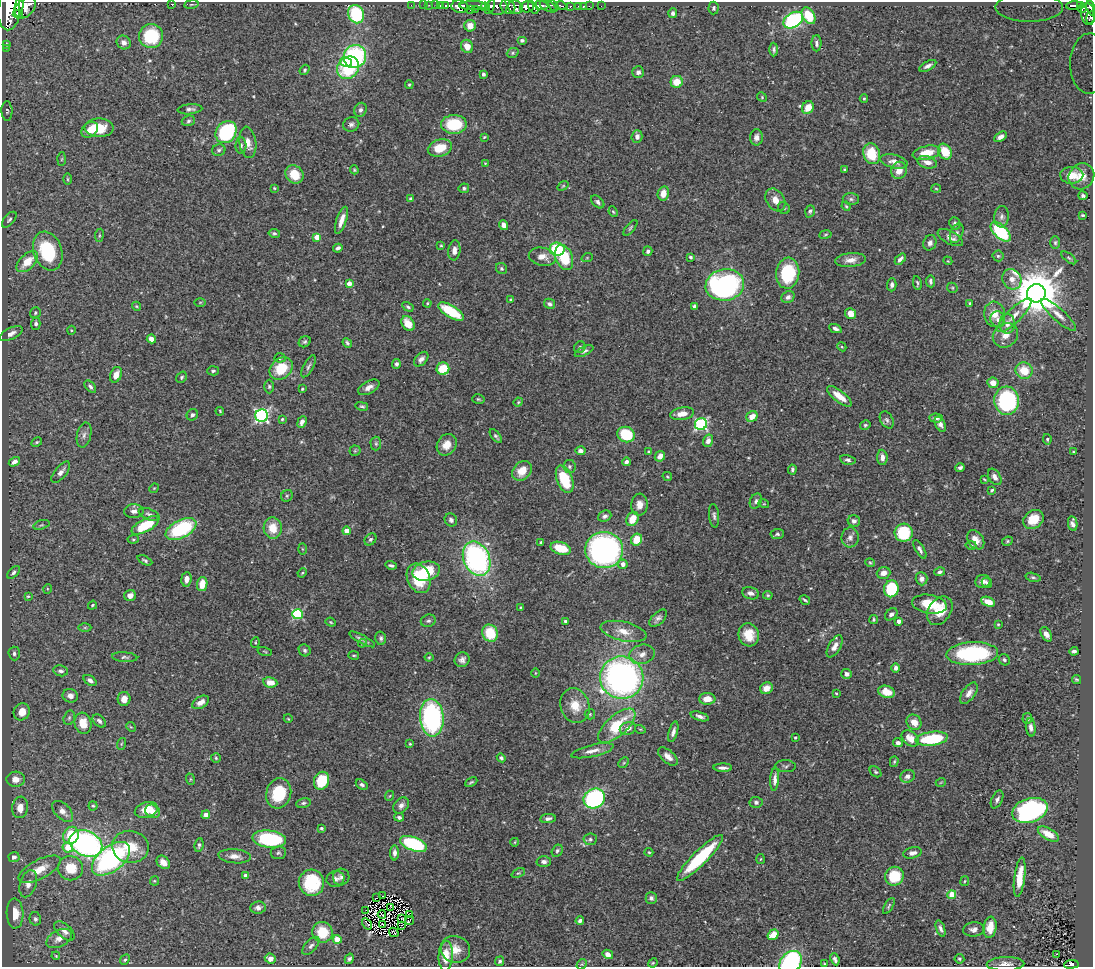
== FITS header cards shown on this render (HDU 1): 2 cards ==
NAXIS1  =                 1091
NAXIS2  =                  965

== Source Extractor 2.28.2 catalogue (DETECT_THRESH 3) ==
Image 1091 x 965 px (HDU 1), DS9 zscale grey, 1 PNG px = 1 image px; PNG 1095 x 969 px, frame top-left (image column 1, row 965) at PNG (2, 2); each listed source drawn as its Kron ellipse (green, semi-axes under 4 px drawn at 4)
Background 0.484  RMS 0.024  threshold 0.0712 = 3 sigma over >= 5 px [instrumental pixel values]
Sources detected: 492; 6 with non-positive FLUX_AUTO (blend fragments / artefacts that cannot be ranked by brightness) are neither listed nor drawn; the other 486 listed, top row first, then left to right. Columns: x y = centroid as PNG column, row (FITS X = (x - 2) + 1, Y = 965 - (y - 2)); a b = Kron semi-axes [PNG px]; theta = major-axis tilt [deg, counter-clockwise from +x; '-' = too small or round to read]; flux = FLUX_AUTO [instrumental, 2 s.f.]
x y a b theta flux
172 4 3 3 - 4.3
191 4 7 3 9 2.3
411 5 2 2 - 8.6
423 5 2 2 - 5.7
429 5 2 2 - 8.1
436 5 2 2 - 9.7
440 5 3 2 - 19
541 5 7 3 -8 330
553 5 6 3 -48 240
446 6 3 3 - 44
473 6 14 4 0 720
497 6 10 8 2 420
508 6 8 7 - 510
548 6 9 5 -27 810
561 6 5 3 - 96
570 6 3 3 - 52
579 6 3 2 - 25
583 6 3 3 - 20
589 6 2 2 - 5.7
601 6 2 2 - 4.8
1074 6 8 4 3 130
1081 6 3 2 - 77
19 7 9 4 79 1600
460 7 8 6 -10 1600
485 7 4 4 - 210
490 7 8 3 63 220
516 7 7 6 - 610
527 7 7 5 17 1600
1029 7 34 14 0 72
25 8 13 8 43 2300
533 8 7 3 -57 630
714 8 6 5 - 2.9
1091 8 7 3 -70 350
476 9 4 3 - 170
1082 9 4 3 - 120
470 10 2 2 - 37
9 11 19 11 87 5300
673 13 5 4 - 4.4
18 14 5 3 - 490
356 14 9 7 -69 110
1088 14 11 7 -83 390
809 16 9 6 -57 57
1090 18 6 4 79 180
793 20 11 7 33 210
470 26 6 5 - 15
151 36 12 12 - 80
522 40 5 4 - 3.9
124 42 7 6 - 7.4
817 43 8 5 89 4.6
6 44 4 3 - 2.3
467 46 7 6 - 18
6 48 2 2 - 4.9
774 49 7 4 90 3.4
513 53 6 4 22 2.5
355 56 12 11 - 210
346 62 6 4 -12 29
1090 63 30 19 89 65
928 66 9 4 29 7
348 68 12 10 49 98
304 70 5 4 - 2.6
638 72 6 6 - 5.4
483 74 4 3 - 3.7
677 82 6 6 - 26
409 84 4 3 - 2
762 97 5 4 - 1.9
864 99 4 3 - 2
808 108 6 5 - 22
190 109 12 5 5 5.5
361 110 7 6 - 4.6
7 111 10 5 -89 3
188 121 7 5 18 3.3
351 124 8 7 - 5.5
454 124 13 9 0 68
99 128 14 9 -1 45
90 130 9 7 41 15
226 132 12 9 53 170
484 137 3 3 - 1.6
637 137 6 5 - 7.9
756 137 8 6 88 7.4
1000 137 7 4 31 7.2
248 142 15 8 -82 14
241 146 8 5 87 4.2
440 148 12 8 16 33
219 150 7 5 24 3.6
945 152 8 6 -62 37
927 153 14 7 13 31
872 154 10 8 -71 47
62 159 7 4 88 2.1
894 161 14 6 -14 11
927 162 10 6 -15 13
485 163 4 3 - 1.3
845 169 3 3 - 1.8
354 170 4 3 - 1.8
899 170 9 7 67 15
294 174 10 8 -48 34
1072 175 11 8 2 20
1081 176 13 12 - 18
67 179 6 4 -89 2.1
563 186 6 3 36 1.7
274 188 4 3 - 1.5
464 188 5 4 - 3
936 189 5 3 - 1.4
663 193 7 5 77 16
1083 196 4 4 - 3.5
411 199 4 3 - 5.5
851 199 8 6 -1 4
775 200 12 9 -58 16
598 202 8 5 -43 4.7
846 206 4 4 - 1.9
784 208 6 5 - 2.9
810 211 6 4 72 3.7
613 212 5 4 - 2.1
1082 215 4 3 - 2
1002 217 11 7 84 7.1
9 220 9 5 50 3.7
341 220 14 5 71 14
955 223 6 5 - 4.3
504 225 5 4 - 8.5
630 228 9 3 50 2.6
1001 232 12 6 -43 120
274 233 6 4 -11 2.9
957 233 10 6 67 5.4
825 234 6 3 10 1.8
99 235 6 3 82 1.9
317 237 4 4 - 24
950 238 14 6 -27 8.9
930 243 8 6 69 6.4
1055 243 6 5 - 2.8
441 245 4 3 - 1.7
338 248 5 4 - 4.6
557 249 7 6 - 81
454 250 10 6 83 8.8
48 251 20 14 -71 100
648 251 5 4 - 3.7
998 256 5 5 - 3
542 257 14 9 -12 15
691 257 4 3 - 2.6
564 258 13 8 -71 59
587 258 5 3 - 1.5
1069 258 9 4 -39 2.8
900 259 6 3 46 5.2
850 260 15 7 6 13
948 261 4 3 - 1.3
27 262 13 7 44 29
501 268 6 5 - 3
788 273 15 11 83 85
1012 279 11 9 -60 13
931 281 6 4 -83 3.5
349 283 4 4 - 16
917 283 7 3 -80 2.4
725 285 19 15 9 370
892 285 7 4 89 4.2
952 288 5 4 - 2.2
1036 293 9 9 - 7900
788 297 7 5 32 5.3
510 300 4 4 - 1.6
200 302 6 4 2 1.7
427 303 4 3 - 1.7
970 303 3 3 - 1.7
550 304 6 5 - 5.1
136 306 5 4 - 1.6
694 306 4 4 - 4.2
408 307 6 4 -30 2.7
451 311 14 6 -31 71
35 313 6 5 - 2.7
851 314 5 5 - 17
995 314 13 10 -80 20
1014 315 23 7 45 18
1058 315 23 6 -42 14
998 319 8 7 - 6.9
36 324 6 4 89 4.2
408 324 8 6 -58 23
1007 324 10 7 90 10
835 328 6 4 -24 4.8
71 330 4 4 - 1.9
11 334 13 5 26 8.9
1005 335 13 11 40 17
151 339 4 4 - 12
305 342 6 5 - 3.1
347 343 5 4 - 2.6
580 347 6 5 - 3.1
842 347 5 3 - 1.7
584 351 10 4 26 4.3
280 358 5 4 - 2.4
421 359 8 5 47 7.6
396 364 5 4 - 4.1
308 366 12 5 61 4.5
281 368 13 10 41 47
443 369 6 6 - 42
213 371 6 4 3 2.9
1024 371 9 8 - 34
116 375 8 5 67 14
182 377 6 5 - 2.8
993 383 6 5 - 13
269 386 7 5 90 3
90 387 7 4 -49 4.1
369 387 12 6 28 9.7
302 389 3 3 - 2.1
839 396 15 5 -37 21
478 399 6 4 -15 2.4
1006 401 14 12 -86 190
518 402 5 4 - 1.9
362 406 6 4 -14 2.7
220 411 4 3 - 1.5
682 414 12 6 8 15
192 415 6 5 - 4.9
262 416 6 6 - 370
752 416 6 5 - 17
936 418 6 4 -4 5.1
282 419 4 4 - 2
887 420 9 6 -61 4.5
302 422 6 4 66 7.9
701 424 6 6 - 230
940 424 8 5 -62 6
865 425 5 4 - 2.7
84 435 13 7 77 7.7
626 435 9 7 -25 79
496 436 8 4 -51 3.2
1047 439 5 4 - 2.6
708 441 6 5 - 9.7
37 442 6 4 27 2
376 444 7 5 -89 2.8
447 445 11 9 56 20
355 451 5 5 - 2.2
580 451 5 4 - 6.6
648 451 4 3 - 1.5
1073 452 4 2 - 1.1
660 456 5 5 - 10
882 457 8 5 -87 8.5
848 460 8 4 -12 4.2
14 462 6 4 33 7.2
626 462 4 4 - 4.8
569 467 6 6 - 3.6
960 468 4 3 - 4.1
792 469 5 3 - 3
522 471 11 8 44 22
61 472 13 6 51 8.5
667 476 5 4 - 1.6
995 477 9 5 -57 7.9
565 479 14 7 -69 65
984 479 4 2 - 1.4
154 488 5 4 - 1.6
992 490 4 3 - 2.2
287 496 6 5 - 3
756 501 8 5 66 4.4
764 504 5 3 - 1.7
639 505 11 8 85 13
134 511 9 7 2 6.5
149 514 11 5 -22 4.9
605 516 7 5 23 4.9
714 516 12 5 -84 4.5
632 519 7 5 62 26
1034 519 11 8 35 31
451 520 7 6 - 4.8
854 521 6 6 - 5.8
1073 524 8 4 -81 6.6
41 525 8 4 18 3.2
145 525 15 6 29 63
273 528 10 9 - 29
181 529 17 9 27 120
347 531 4 4 - 20
904 533 9 9 - 76
777 534 7 5 5 3.3
850 537 10 8 84 7.6
133 539 5 4 - 2.1
370 539 7 5 45 2.9
637 540 6 5 - 30
976 540 10 7 -54 14
1007 541 6 4 24 2.1
541 542 4 3 - 2.4
971 545 6 4 -13 2.1
561 548 10 6 -17 42
302 549 5 3 - 1.5
920 549 10 4 -59 5.6
604 550 19 18 - 480
477 559 18 13 -67 350
145 560 8 4 -26 3.4
870 563 4 4 - 1.8
623 564 5 4 - 10
391 565 6 3 -16 3
426 571 14 9 13 77
14 572 8 4 46 3.9
940 572 5 4 - 4.3
302 573 5 3 - 1.8
883 573 7 5 20 11
1033 577 7 4 -13 2.9
419 578 15 11 -67 62
186 579 7 5 85 10
921 579 6 6 - 9.2
983 581 8 6 7 7.7
987 583 5 4 - 4.1
202 584 7 5 81 24
47 589 5 3 - 1.5
891 589 8 7 - 88
751 593 9 6 -13 7.4
768 595 5 4 - 2
28 596 4 4 - 1.8
130 596 6 5 - 10
805 600 5 3 - 2.5
988 602 7 4 -21 18
929 604 17 9 -8 44
92 605 5 3 - 2.1
520 607 4 3 - 1.4
940 611 15 11 54 31
297 614 5 5 - 140
891 614 7 5 42 5.6
658 618 11 6 45 6
874 620 4 4 - 2.3
428 621 7 6 - 4
565 621 3 3 - 3.6
899 621 4 4 - 9.6
331 622 5 4 - 1.9
998 624 4 3 - 1.6
85 627 6 4 0 2.5
624 631 23 9 -13 24
490 633 9 7 -65 51
1046 634 8 5 -59 7.9
749 635 12 10 -74 29
381 638 7 5 -77 3.7
362 639 14 3 -29 5.7
255 643 5 3 - 1.5
362 643 4 3 - 1.1
835 646 12 6 60 9.8
305 650 6 5 - 3.4
265 651 7 3 -14 1.7
1074 651 4 3 - 4.9
14 653 7 5 -87 4.3
642 654 13 9 16 13
972 654 26 11 3 170
354 655 5 3 - 1.8
125 657 12 5 -4 4.2
429 657 4 4 - 1.6
462 660 8 7 - 6.5
1004 660 6 5 - 3.4
896 668 5 4 - 5.1
61 671 7 5 -12 5.8
535 673 5 3 - 1.4
847 674 5 5 - 7.4
622 678 21 21 - 630
90 680 7 4 -35 5.5
1077 680 4 3 - 2.3
270 682 7 5 -8 19
766 688 6 5 - 14
887 692 8 6 -17 20
836 693 3 2 - 1.4
969 693 12 6 54 10
70 696 8 6 -20 8.9
124 699 7 6 - 13
707 699 8 6 -1 20
200 702 9 5 32 12
575 706 18 14 -72 32
22 712 9 8 - 18
590 714 5 5 - 2.4
700 716 9 4 -17 6
69 718 7 5 74 3
432 718 19 12 -85 260
1027 718 5 5 - 4.9
288 719 4 3 - 1.3
99 721 8 5 -45 4.4
914 722 8 7 - 16
83 723 11 8 -76 25
617 726 23 10 41 76
131 727 5 4 - 1.7
1031 727 9 5 -84 6.8
628 728 8 6 17 9.1
640 729 5 3 - 1.5
673 732 10 4 74 6.9
795 737 3 3 - 1.8
910 738 10 7 -39 19
932 739 16 7 7 91
898 743 5 4 - 5.9
121 744 6 4 71 1.8
410 744 3 3 - 1.7
592 751 22 6 13 13
668 757 12 6 -42 11
216 758 5 5 - 2.3
501 758 4 4 - 3.9
894 762 5 4 - 2.5
624 763 6 3 46 1.8
786 766 10 6 -3 3.3
723 768 9 3 -1 5.6
876 772 6 4 -40 2.6
908 776 7 6 - 7.2
16 779 9 7 2 14
190 779 6 4 -72 1.9
775 779 12 4 86 7.8
322 781 9 7 66 63
471 782 6 3 26 2.4
941 782 5 3 - 1.3
362 785 6 4 -32 3.6
279 793 15 12 75 58
389 796 5 3 - 1.4
594 798 11 9 29 210
997 799 9 5 64 5
756 802 6 5 - 4.3
303 803 7 5 11 3.2
401 805 9 6 49 7.5
93 806 4 4 - 2.2
20 807 11 7 83 17
146 810 12 7 17 26
1030 810 18 12 17 360
63 811 13 7 -45 11
153 811 8 6 -33 12
206 815 5 4 - 7.8
399 817 5 4 - 4.2
548 818 8 4 8 5
321 828 4 3 - 2.4
1048 834 12 5 -30 23
71 835 9 7 67 51
269 839 17 8 -6 150
590 839 7 5 5 3.7
515 842 4 2 - 1.2
86 844 17 12 -25 430
413 844 14 6 -20 150
199 845 7 4 82 3.8
68 847 5 5 - 32
130 847 18 16 -11 42
557 851 6 5 - 3.3
649 852 4 3 - 1.8
278 853 7 6 - 3.6
394 853 7 4 -90 6.7
912 853 9 5 12 6.9
235 856 16 7 -5 12
14 857 5 5 - 7.6
700 858 31 7 45 120
111 859 22 12 38 300
760 859 5 3 - 1.4
163 862 7 5 -46 13
544 862 7 5 -1 5.4
70 868 13 12 - 39
40 869 23 9 27 27
518 873 7 4 23 2.3
246 876 4 4 - 11
894 876 9 9 - 55
341 877 8 8 - 5.7
1020 877 20 5 83 33
335 879 9 8 - 6.4
154 881 4 4 - 1.8
965 881 5 4 - 1.9
311 883 13 12 - 81
28 884 14 8 72 12
952 895 4 4 - 53
382 896 2 2 - 1.5
376 898 2 2 - 2.5
651 898 6 5 - 4.5
889 906 9 3 59 2.4
391 907 4 2 - 1
258 908 7 6 - 7.2
366 910 2 2 - 1.9
15 913 15 8 -88 21
382 915 4 2 - 0.7
410 915 2 2 - 2.3
35 919 7 5 -75 4.4
402 919 3 2 - 1.5
409 920 5 2 - 0.74
580 921 4 3 - 4.6
367 924 6 2 -58 6.7
383 925 4 2 - 1
402 925 2 2 - 0.42
990 927 10 6 83 25
941 928 8 4 -71 5.1
974 929 11 7 6 7.9
64 931 12 6 -43 9.6
322 932 10 10 - 48
394 932 5 2 - 0.46
773 935 6 5 - 21
59 939 14 8 28 12
337 939 4 4 - 37
311 946 11 5 48 5.9
455 949 15 13 -21 21
608 954 5 4 - 11
1057 954 3 2 - 1.9
56 956 4 3 - 1.4
446 956 15 7 88 26
270 958 5 5 - 16
349 959 5 4 - 3.8
835 959 6 4 -66 4.9
959 959 5 5 - 2.5
125 960 5 4 - 2.9
500 961 5 4 - 3
653 963 5 4 - 1.6
791 963 13 10 50 180
582 964 6 4 42 2.1
824 964 4 2 - 1.1
1005 964 19 7 1 11
1071 964 7 4 6 110
At the frame edge (FLAGS 8, measured only in part): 8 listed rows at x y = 1029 7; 1091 8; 9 11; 1090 18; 1090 63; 791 963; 1005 964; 1071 964
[6 non-positive-flux detections neither listed nor drawn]